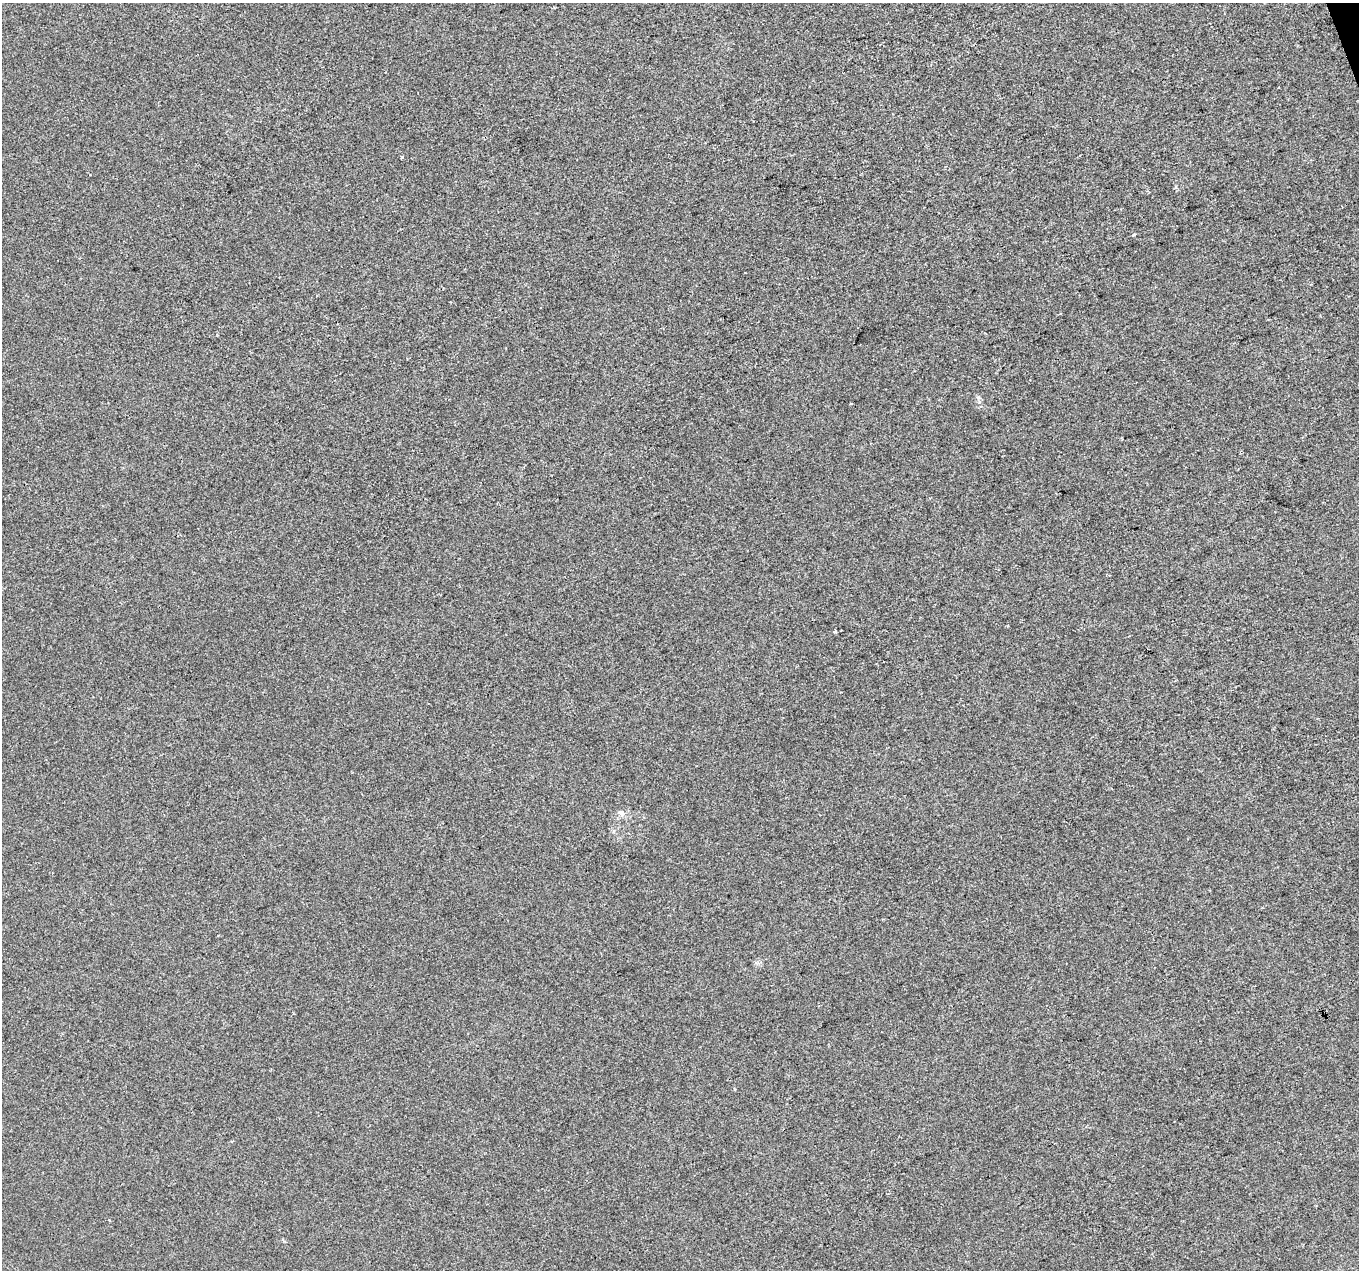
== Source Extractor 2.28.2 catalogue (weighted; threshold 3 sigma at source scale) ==
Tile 10 of 4 x 4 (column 2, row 3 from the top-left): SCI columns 1359-2715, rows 1390-2657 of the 5430 x 5260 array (HDU 1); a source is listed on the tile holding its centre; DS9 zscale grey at full resolution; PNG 1361 x 1272 px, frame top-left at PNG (2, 3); no overlay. Shown black and unused: <1% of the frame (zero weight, under 2 of 3 exposures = <1% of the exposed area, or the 3 px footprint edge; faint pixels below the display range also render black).
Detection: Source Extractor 2.28.2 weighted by HDU 2 'WHT'; one run over the whole footprint, this tile lists its part. Background -1.98e-04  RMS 0.0056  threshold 0.025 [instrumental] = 3 sigma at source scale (4.5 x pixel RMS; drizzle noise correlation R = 1.50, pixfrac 1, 0.0396/0.0396 arcsec/px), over >= 5 px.
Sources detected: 5; all 5 listed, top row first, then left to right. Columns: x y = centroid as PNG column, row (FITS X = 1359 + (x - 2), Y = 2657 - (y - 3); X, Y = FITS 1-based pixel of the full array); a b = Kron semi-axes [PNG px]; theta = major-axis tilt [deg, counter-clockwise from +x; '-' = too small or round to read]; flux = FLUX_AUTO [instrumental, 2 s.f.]
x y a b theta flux
402 157 3 2 - 0.74
1133 235 4 3 - 0.54
978 397 6 4 -19 0.91
835 632 3 3 - 2.3
621 813 10 7 -50 2.3